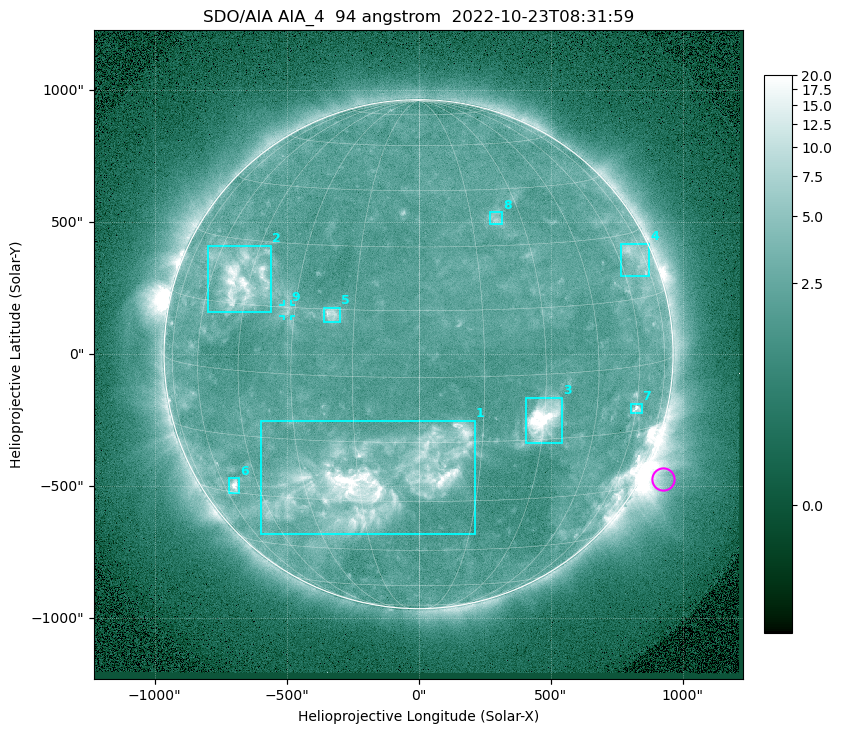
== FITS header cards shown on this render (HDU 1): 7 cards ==
TELESCOP= 'SDO/AIA '           / For AIA: SDO/AIA
INSTRUME= 'AIA_4   '           / For AIA: AIA_ATA1, AIA_ATA2, AIA_ATA3 or AIA_AT
WAVELNTH=                   94 / [angstrom] Wavelength
WAVEUNIT= 'angstrom'           / Wavelength unit: angstrom
DATE-OBS= '2022-10-23T08:31:59.137' / [ISO] Date when observation started; ISO 8
CTYPE1  = 'HPLN-TAN'           / CTYPE1: HPLN
CTYPE2  = 'HPLT-TAN'           / CTYPE2: HPLT

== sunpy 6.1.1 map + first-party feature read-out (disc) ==
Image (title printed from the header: SDO/AIA AIA_4  94 angstrom  2022-10-23T08:31:59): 1024 x 1024 px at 2.4 arcsec/px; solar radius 964 arcsec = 402 px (full disc in frame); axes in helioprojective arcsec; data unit not stated in the header (colour bar unlabelled)
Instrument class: DISC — disc imager (sunpy class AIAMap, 94 A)
Bright regions (active regions / flare kernels): reference = the median radial profile (limb darkening/brightening removed); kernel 9 px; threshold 5 sigma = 2.83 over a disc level ~2.17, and >= 1.15x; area >= 12 px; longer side >= 10 px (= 24 arcsec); searched inside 0.97 R_sun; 9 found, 9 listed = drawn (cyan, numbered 1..; 1 of them under ~33 arcsec drawn as corner ticks so the feature stays visible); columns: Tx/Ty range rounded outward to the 5 arcsec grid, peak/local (2 s.f.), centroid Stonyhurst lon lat
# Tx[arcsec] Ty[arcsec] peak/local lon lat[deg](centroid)
1 -600..215 -685..-250 12 -11 -25
2 -800..-560 155..410 8.4 -47 +21
3 405..545 -340..-165 15 +30 -10
4 765..875 295..420 3.7 +70 +24
5 -360..-295 120..175 4.7 -20 +14
6 -720..-680 -525..-470 7.2 -55 -28
7 805..845 -225..-185 4.8 +60 -10
8 265..320 490..540 3.3 +22 +37
9 -510..-485 145..190 2.7 -32 +14
Off-limb structures (1.02-1.3 R_sun): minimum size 162 px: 5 found; the strongest spans PA ~225..265 deg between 1.02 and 1.3 R_sun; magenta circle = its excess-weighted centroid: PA ~245 deg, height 1.08 R_sun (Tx ~925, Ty ~-470 arcsec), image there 3.5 x the reference